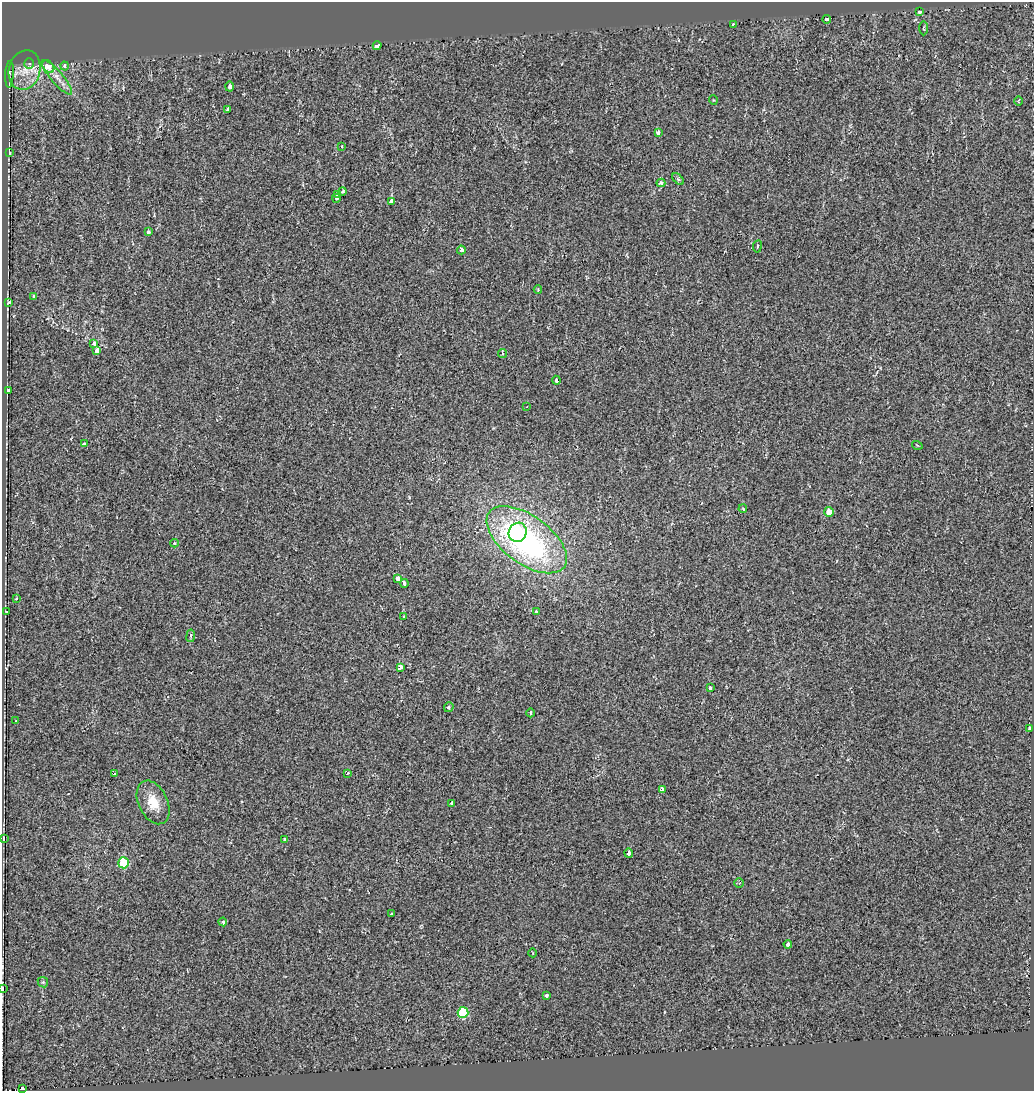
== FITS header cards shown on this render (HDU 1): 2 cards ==
NAXIS1  =                 1032
NAXIS2  =                 1089

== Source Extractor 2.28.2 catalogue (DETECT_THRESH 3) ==
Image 1032 x 1089 px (HDU 1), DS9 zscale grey, 1 PNG px = 1 image px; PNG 1036 x 1093 px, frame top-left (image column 1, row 1089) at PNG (2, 2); each listed source drawn as its Kron ellipse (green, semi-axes under 4 px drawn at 4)
Background -0.00308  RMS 0.0088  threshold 0.0264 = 3 sigma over >= 5 px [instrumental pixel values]
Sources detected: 75; all 75 listed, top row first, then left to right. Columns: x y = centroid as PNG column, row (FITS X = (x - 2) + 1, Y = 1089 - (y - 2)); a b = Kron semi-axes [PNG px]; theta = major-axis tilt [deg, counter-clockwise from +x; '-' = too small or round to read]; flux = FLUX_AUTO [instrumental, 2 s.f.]
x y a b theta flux
919 11 3 3 - 17
827 19 4 3 - 4.7
733 24 3 2 - 0.67
924 28 7 3 -90 0.68
377 46 4 3 - 12
29 64 5 4 - 1.3
48 66 7 5 -49 10
65 66 4 4 - 1.5
24 70 20 15 76 11
9 74 13 3 87 1.2
57 77 22 6 -49 5.4
229 86 5 4 - 1.6
713 100 5 3 - 0.44
1018 101 5 3 - 0.46
228 109 4 3 - 4.7
658 132 3 3 - 3.3
342 146 3 3 - 0.71
9 153 3 3 - 5.6
678 179 7 4 -46 0.99
661 183 4 4 - 3.4
343 191 4 3 - 3.1
337 195 4 3 - 1.5
336 198 4 3 - 2.1
392 202 3 3 - 84
148 232 3 3 - 1.8
757 246 6 3 80 0.69
461 250 4 3 - 2.6
538 290 4 3 - 0.59
33 297 3 3 - 1.6
9 302 3 3 - 2
94 343 4 3 - 3.8
97 351 4 3 - 19
502 354 4 3 - 0.76
556 380 4 3 - 2.6
8 391 4 3 - 1.4
527 407 3 2 - 0.75
84 444 4 3 - 1.6
917 445 5 3 - 0.53
743 509 4 3 - 0.38
829 512 5 5 - 7.1
518 532 10 8 63 27
527 540 46 24 -36 170
174 543 4 4 - 0.7
398 578 4 4 - 11
404 583 4 3 - 2.2
16 599 3 2 - 0.4
7 612 3 3 - 1.3
536 612 3 3 - 1.2
404 616 4 3 - 0.49
191 636 6 3 83 0.81
400 667 4 3 - 6.8
710 688 3 3 - 1.1
449 707 5 4 - 1
531 713 4 3 - 0.75
16 721 3 2 - 0.66
1029 728 3 3 - 4.1
347 773 3 3 - 1.1
114 774 3 3 - 0.71
662 789 4 3 - 6.7
153 802 23 14 -64 13
451 803 4 3 - 1.9
3 838 3 2 - 0.92
285 840 4 3 - 3.5
629 853 5 3 - 6.3
123 863 5 5 - 32
739 883 4 4 - 0.71
391 914 4 3 - 0.52
223 922 4 4 - 0.91
788 944 4 3 - 5.6
533 953 4 2 - 0.43
43 982 5 5 - 0.86
2 989 3 2 - 0.87
546 995 3 3 - 4.4
463 1012 5 5 - 36
22 1089 3 3 - 11
At the frame edge (FLAGS 8, measured only in part): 3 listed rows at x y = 3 838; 2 989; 22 1089